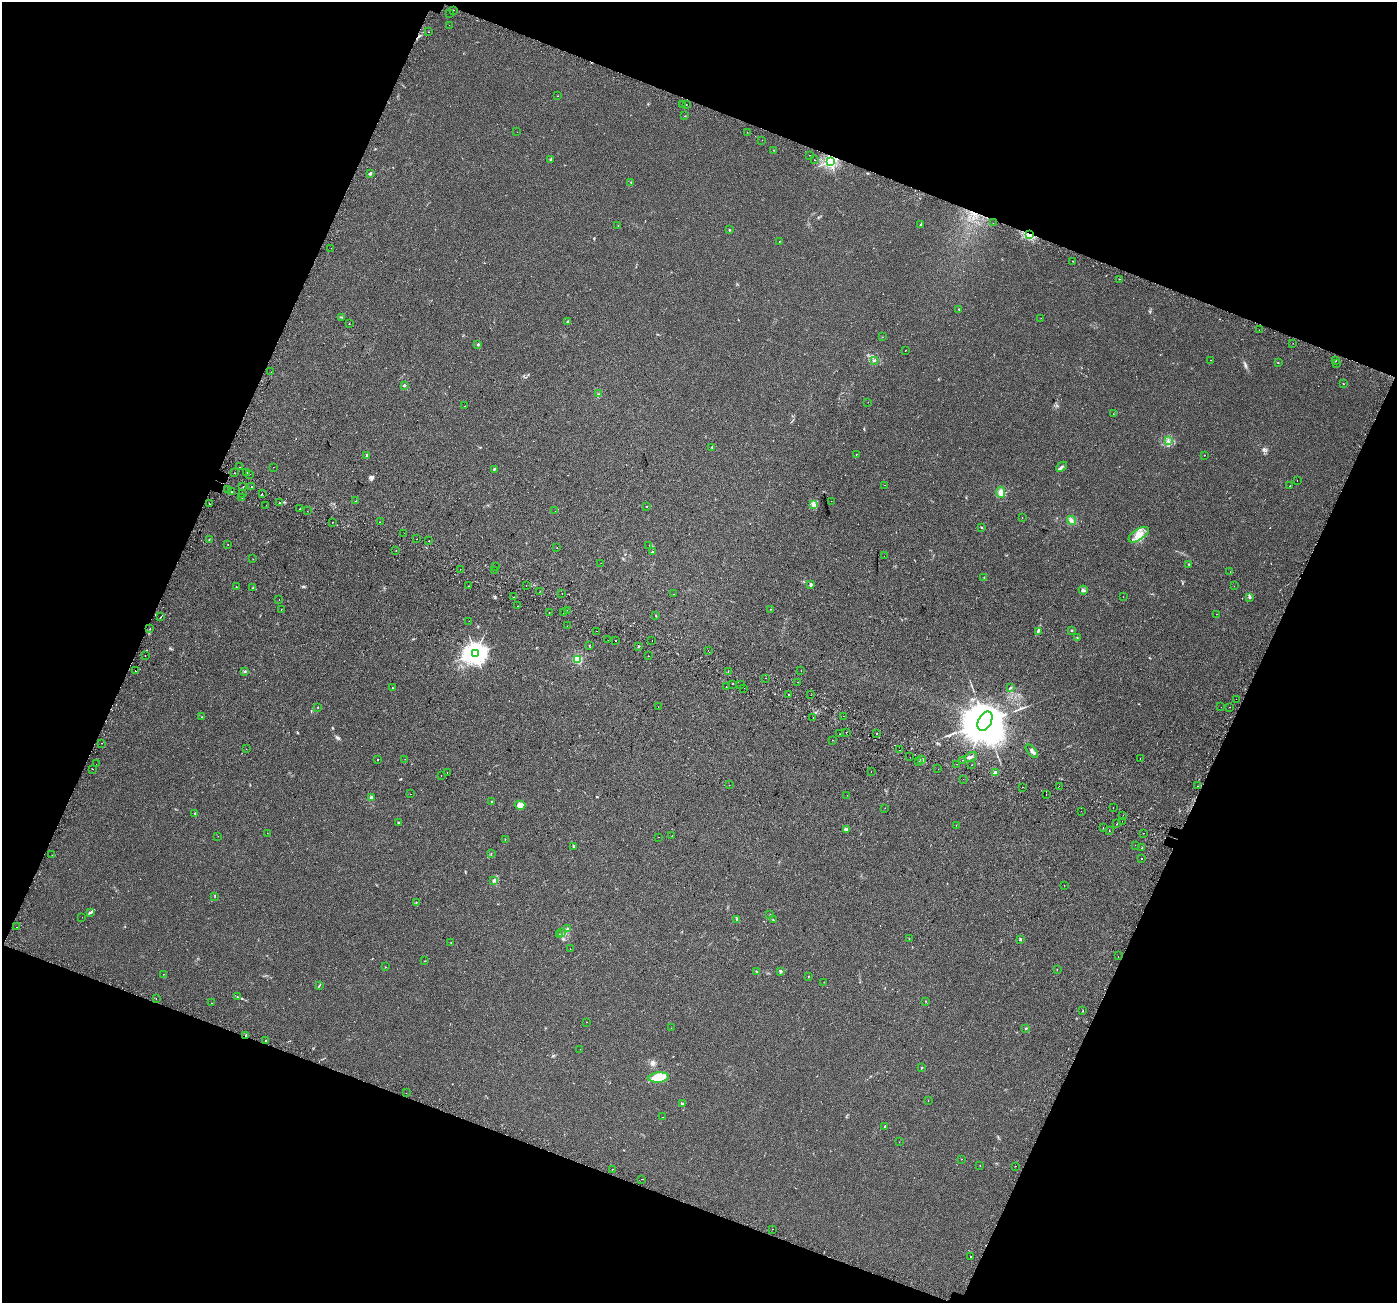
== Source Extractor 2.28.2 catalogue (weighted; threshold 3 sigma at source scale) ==
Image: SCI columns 65-5643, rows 346-5547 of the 5698 x 5829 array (HDU 1 of 3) = the unmasked area's bounding box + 8 px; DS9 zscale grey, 4 x 4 block average (1 PNG px = mean of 4 x 4 image px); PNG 1399 x 1305 px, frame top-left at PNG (2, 2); each listed source drawn as its Kron ellipse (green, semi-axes under 4 px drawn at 4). Shown black and unused: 42% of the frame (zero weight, under 2 of 3 exposures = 4% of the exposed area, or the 3 px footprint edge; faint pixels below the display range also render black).
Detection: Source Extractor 2.28.2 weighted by HDU 2 'WHT'. Background 0.0279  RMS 0.0051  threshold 0.0229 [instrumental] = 3 sigma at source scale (4.5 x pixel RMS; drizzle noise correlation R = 1.50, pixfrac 1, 0.0396/0.0396 arcsec/px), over >= 5 px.
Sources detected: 329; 39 cosmic-ray / hot-pixel residue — neither listed nor drawn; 6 coinciding with a brighter row at this scale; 2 inside a brighter listed object's ellipse — not listed separately; the other 282 listed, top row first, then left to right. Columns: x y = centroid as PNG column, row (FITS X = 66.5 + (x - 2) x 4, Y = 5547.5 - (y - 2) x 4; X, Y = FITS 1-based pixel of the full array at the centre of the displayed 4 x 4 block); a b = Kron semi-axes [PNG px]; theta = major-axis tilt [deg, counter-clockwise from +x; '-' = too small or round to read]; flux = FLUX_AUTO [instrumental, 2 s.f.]
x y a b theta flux
453 10 2 2 - 3.6
450 13 2 2 - 0.78
449 25 2 2 - 0.62
428 32 2 2 - 1.2
558 96 2 2 - 0.54
682 105 2 2 - 0.53
686 105 2 2 - 2.2
684 116 2 2 - 1.1
517 132 2 2 - 1.1
747 132 2 2 - 2.2
762 140 2 2 - 0.71
774 150 2 2 - 0.75
809 155 2 2 - 0.93
550 160 3 2 - 1.8
814 160 2 2 - 2.4
830 162 2 2 - 730
370 173 3 2 - 6
631 182 2 2 - 1.3
993 223 2 2 - 0.93
921 224 3 2 - 2.8
618 225 2 2 - 0.75
729 230 2 2 - 2.6
1029 235 3 2 - 46
779 242 2 2 - 0.9
331 248 2 2 - 0.54
1073 261 2 2 - 1.2
1119 279 2 2 - 1.7
959 309 2 2 - 1.2
342 317 2 2 - 1.6
1041 318 2 2 - 0.43
567 321 2 2 - 1.9
349 324 2 2 - 0.68
1259 330 2 2 - 0.81
882 337 2 2 - 0.62
1293 343 2 2 - 4.1
478 344 2 2 - 11
905 350 2 2 - 0.71
875 360 3 2 - 2.7
1210 360 2 2 - 2.3
1336 360 2 2 - 0.83
1278 363 2 2 - 1.3
1337 364 2 2 - 1.1
271 372 2 2 - 0.37
1343 384 2 2 - 0.92
404 385 3 2 - 3.1
598 394 3 2 - 1.6
868 402 2 2 - 0.58
465 406 2 2 - 2.2
1113 414 2 2 - 0.72
1168 441 3 2 - 2.4
712 447 2 2 - 1.8
856 454 2 2 - 4.8
366 455 3 2 - 3.3
1204 455 2 2 - 2.7
239 467 2 2 - 1.9
273 467 2 2 - 2.4
1062 467 6 2 42 5.4
494 469 2 2 - 8.9
234 473 2 2 - 7.2
247 473 2 2 - 17
250 474 2 2 - 0.54
1297 480 2 2 - 2.4
885 485 2 2 - 1.3
251 486 2 2 - 3.3
1290 486 2 2 - 0.61
243 487 2 2 - 1.1
228 489 2 2 - 1.8
232 491 2 2 - 4.7
1001 492 5 4 - 13
243 493 2 2 - 0.84
262 493 2 2 - 4.8
242 497 2 2 - 0.77
356 501 2 2 - 0.86
831 501 2 2 - 1.8
279 502 2 2 - 6.9
209 504 2 2 - 36
814 504 3 2 - 2.8
266 505 2 2 - 2.4
647 506 2 2 - 1
299 509 2 2 - 0.64
307 511 2 2 - 4.4
555 511 2 2 - 2
1022 517 2 2 - 0.63
1071 520 5 3 - 6.9
333 522 2 2 - 1.2
380 522 2 2 - 1.4
981 527 2 2 - 1.9
404 533 2 2 - 2.5
1139 535 11 5 33 27
209 539 2 2 - 1.3
416 539 2 2 - 5.1
429 541 2 2 - 3
228 544 2 2 - 1.9
649 545 2 2 - 0.52
557 548 2 2 - 7.5
396 550 2 2 - 0.75
652 552 2 2 - 6.5
884 556 2 2 - 0.79
253 559 2 2 - 0.74
601 563 2 2 - 0.47
1189 564 3 2 - 1.9
496 567 2 2 - 4.8
460 569 2 2 - 1.2
495 570 2 2 - 0.89
1230 572 2 2 - 1.5
984 578 2 2 - 1.3
811 585 2 2 - 23
469 586 2 2 - 1.4
526 586 2 2 - 1.9
1234 586 2 2 - 0.69
236 587 2 2 - 1.7
253 588 2 2 - 3.2
1083 590 4 2 - 5.8
540 591 2 2 - 1.4
562 593 2 2 - 0.96
673 594 2 2 - 0.53
514 597 2 2 - 2.7
1123 597 2 2 - 0.48
1250 598 3 2 - 3.1
279 599 2 2 - 0.77
518 606 2 2 - 2
281 609 2 2 - 1
771 609 2 2 - 0.87
567 610 2 2 - 0.63
549 612 2 2 - 6.8
563 613 2 2 - 4.2
1217 614 2 2 - 6.9
656 615 2 2 - 1.3
161 617 2 2 - 5.8
469 621 2 2 - 2.3
567 626 2 2 - 1.1
150 629 2 2 - 2.7
1072 630 2 2 - 2.2
596 631 2 2 - 1.8
1038 631 4 2 - 4.1
1077 638 2 2 - 1.3
608 640 2 2 - 2
616 640 2 2 - 3.5
652 641 2 2 - 1.3
590 645 2 2 - 1
638 646 2 2 - 1.7
708 650 2 2 - 0.55
475 654 4 3 - 2200
145 655 2 2 - 2.9
649 656 2 2 - 0.99
578 660 2 2 - 230
135 671 2 2 - 2
728 671 2 2 - 0.67
801 671 2 2 - 1.1
245 672 2 2 - 1.6
765 678 2 2 - 3.3
798 682 2 2 - 0.65
733 684 2 2 - 6.5
740 684 2 2 - 2
726 686 2 2 - 0.77
1011 687 3 2 - 2.2
393 688 2 2 - 4.1
744 688 2 2 - 2.5
788 694 2 2 - 15
811 695 2 2 - 1.2
1236 699 2 2 - 1.5
658 706 2 2 - 1.1
318 707 2 2 - 1.2
1221 707 2 2 - 0.47
1229 707 2 2 - 0.62
843 716 2 2 - 1.3
202 717 2 2 - 1.2
813 718 2 2 - 1.4
985 721 10 6 62 23000
846 732 2 2 - 1
840 734 2 2 - 0.87
877 734 2 2 - 4.8
832 740 2 2 - 1.3
102 743 2 2 - 0.95
246 749 2 2 - 1.5
900 750 2 2 - 2
1032 751 8 3 -48 8.4
910 757 2 2 - 1.7
971 757 7 2 25 5.5
405 759 2 2 - 0.71
1140 759 2 2 - 0.99
377 760 2 2 - 0.92
921 760 2 2 - 2.8
962 760 2 2 - 1.3
919 762 2 2 - 0.95
96 764 2 2 - 1.4
956 764 2 2 - 0.54
972 765 2 2 - 1
92 769 2 2 - 3
938 769 2 2 - 1.2
871 771 2 2 - 0.78
447 773 2 2 - 0.59
995 773 3 2 - 3.1
441 775 2 2 - 0.75
963 779 2 2 - 1.3
729 785 2 2 - 0.55
1059 786 2 2 - 6.4
1197 786 2 2 - 3.6
1022 787 2 2 - 1.1
411 794 2 2 - 2.5
847 795 2 2 - 1.1
1046 795 2 2 - 1
371 797 2 2 - 24
491 802 2 2 - 4.9
520 805 5 4 - 21
885 808 2 2 - 0.63
1113 808 2 2 - 4.2
1081 811 2 2 - 1.1
195 813 2 2 - 1.9
1123 815 2 2 - 2.5
1122 821 2 2 - 0.48
399 823 2 2 - 1.2
1117 824 2 2 - 12
956 826 2 2 - 2.9
1103 828 2 2 - 4.7
846 829 4 2 - 3.5
1109 831 2 2 - 2.3
267 833 2 2 - 0.48
1143 833 2 2 - 3.1
218 836 2 2 - 1.1
672 836 2 2 - 0.51
659 837 2 2 - 0.69
505 839 2 2 - 1.7
1135 845 2 2 - 1.4
574 846 2 2 - 11
1142 848 2 2 - 1.9
491 853 2 2 - 1.2
52 855 2 2 - 1.1
1142 858 2 2 - 2.6
494 880 3 2 - 3.3
1064 885 2 2 - 0.44
215 896 2 2 - 0.74
416 903 2 2 - 0.58
91 912 3 2 - 3.6
770 915 2 2 - 0.89
82 917 2 2 - 0.94
737 920 3 2 - 3.2
773 920 2 2 - 1
17 927 2 2 - 1
568 928 2 2 - 1.5
561 932 2 2 - 1.7
559 935 3 2 - 6.2
909 939 2 2 - 0.92
1020 939 2 2 - 12
451 942 2 2 - 0.87
570 949 2 2 - 4.3
1118 956 2 2 - 4.9
425 961 2 2 - 0.71
385 967 2 2 - 1.4
1057 969 2 2 - 0.63
781 971 2 2 - 4.7
757 972 2 2 - 12
164 974 2 2 - 0.79
808 977 2 2 - 0.78
824 982 2 2 - 0.56
320 985 3 2 - 1.7
237 997 2 2 - 0.98
156 999 2 2 - 3.3
926 1001 2 2 - 1
212 1003 2 2 - 0.6
1082 1011 2 2 - 0.98
586 1022 2 2 - 0.44
671 1028 2 2 - 0.66
1026 1028 2 2 - 2.4
246 1035 2 2 - 1.5
265 1041 2 2 - 2
580 1049 2 2 - 0.5
922 1068 3 2 - 2
659 1077 10 5 5 76
406 1093 2 2 - 1.2
928 1101 2 2 - 0.87
682 1104 2 2 - 14
663 1117 2 2 - 0.66
885 1126 2 2 - 2.1
899 1142 2 2 - 0.35
961 1159 2 2 - 0.91
980 1165 2 2 - 0.57
1015 1166 2 2 - 2.5
612 1169 2 2 - 1.4
641 1179 2 2 - 1.5
772 1229 2 2 - 1
971 1257 2 2 - 1.1
Overlapping masked pixels (flux is a lower limit): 3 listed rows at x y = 830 162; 1029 235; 246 1035
Diffuse or blended objects may show on this block-average render without a row.